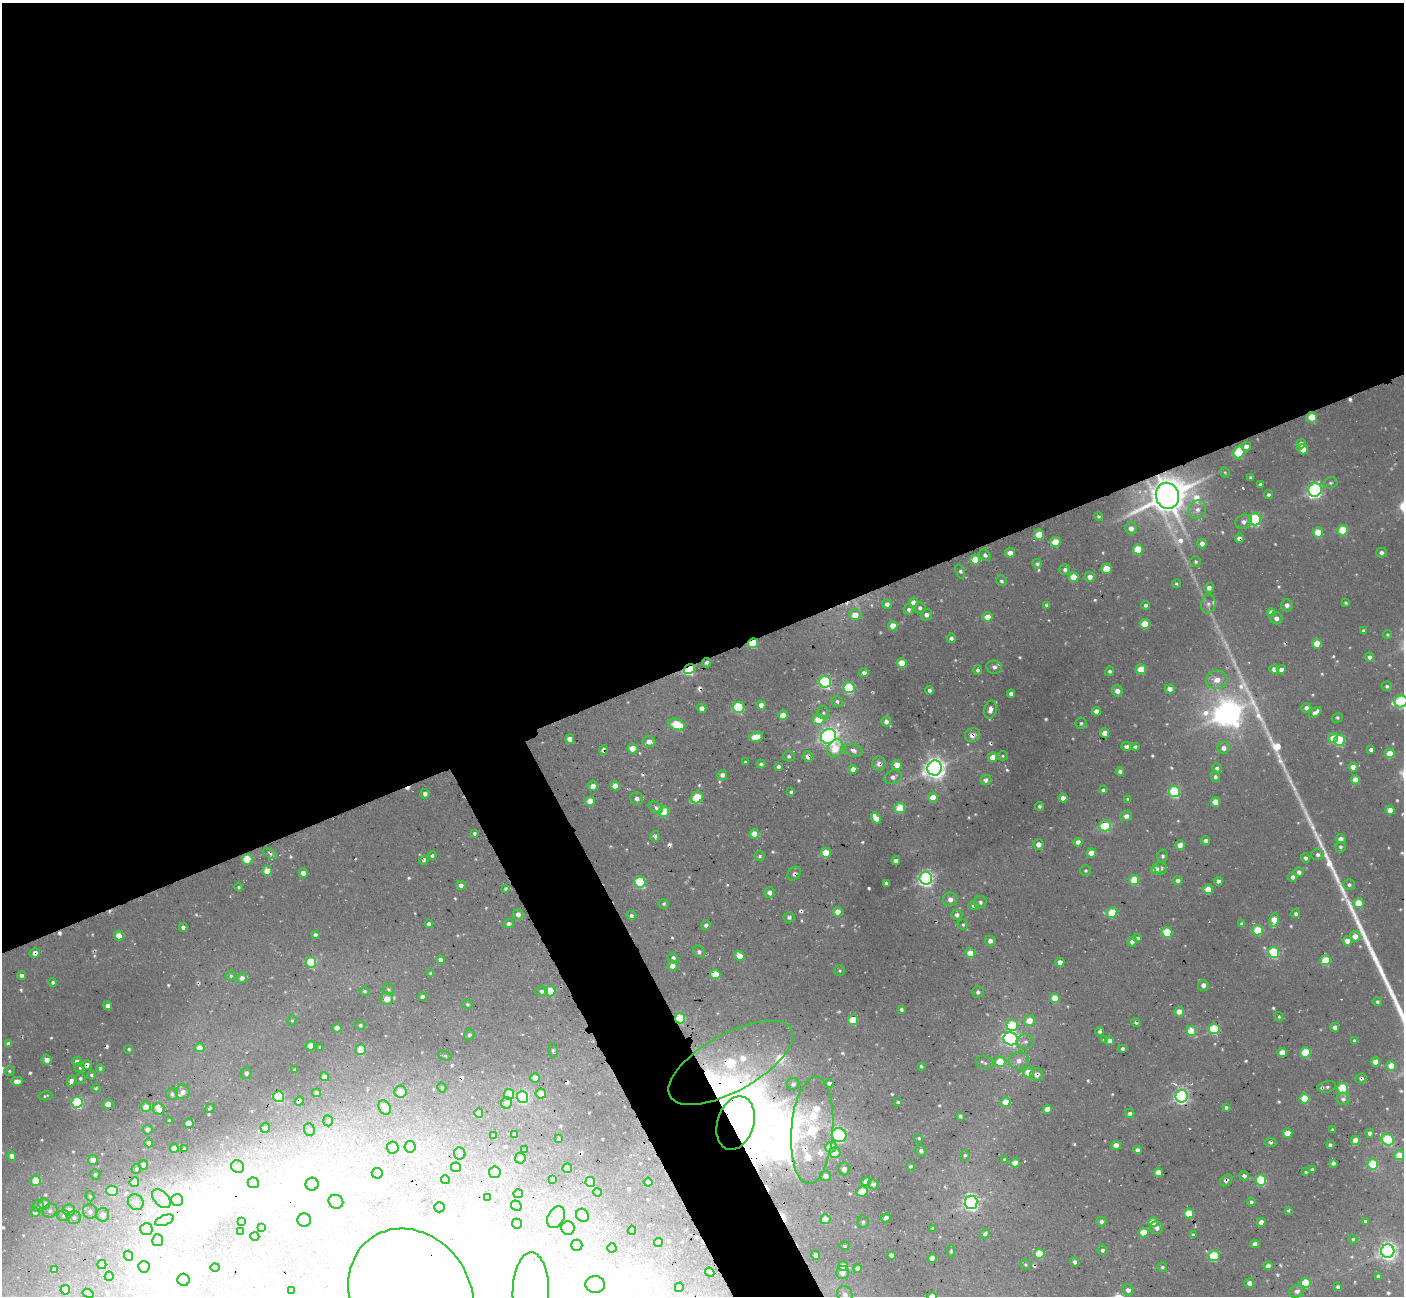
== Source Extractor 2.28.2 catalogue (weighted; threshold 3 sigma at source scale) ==
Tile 2 of 4 x 4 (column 2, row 1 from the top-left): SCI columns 1448-2849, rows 4062-5355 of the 5704 x 5683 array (HDU 1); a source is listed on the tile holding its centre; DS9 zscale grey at full resolution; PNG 1406 x 1298 px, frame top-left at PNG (2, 3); each listed source drawn as its Kron ellipse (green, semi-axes under 4 px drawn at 4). Shown black and unused: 54% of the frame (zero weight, under 3 of 4 exposures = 5% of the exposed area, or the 3 px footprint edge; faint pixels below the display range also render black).
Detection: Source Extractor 2.28.2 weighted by HDU 2 'WHT'; one run over the whole footprint, this tile lists its part. Background 0.0432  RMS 0.0062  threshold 0.028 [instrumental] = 3 sigma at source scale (4.5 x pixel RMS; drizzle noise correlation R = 1.50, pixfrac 1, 0.05/0.05 arcsec/px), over >= 5 px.
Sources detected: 667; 14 too faint to see at this stretch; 31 inside a brighter object's white glare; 13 cosmic-ray / hot-pixel residue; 1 long thin detection or spike segment (spike, bleed or trail) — neither listed nor drawn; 9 inside a brighter listed object's ellipse — not listed separately; of the other 599, all 500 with FLUX_AUTO >= 0.912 (the completeness limit of this list) listed and drawn (99 fainter detections not listed), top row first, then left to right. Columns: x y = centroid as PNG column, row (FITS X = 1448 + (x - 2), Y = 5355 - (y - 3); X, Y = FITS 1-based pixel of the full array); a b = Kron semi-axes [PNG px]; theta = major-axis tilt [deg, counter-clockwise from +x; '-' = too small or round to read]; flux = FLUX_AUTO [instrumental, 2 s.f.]
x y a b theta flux
1312 417 5 5 - 20
1301 444 5 4 - 3.4
1246 446 5 4 - 4.4
1303 449 5 5 - 7.2
1239 452 6 5 - 42
1225 472 5 4 - 0.91
1251 477 4 3 - 1.2
1330 483 7 5 14 1.4
1260 484 3 3 - 1.5
1315 490 7 6 - 180
1268 495 4 4 - 1.8
1167 496 13 11 -76 2000
1197 510 10 8 58 4.6
1099 516 5 4 - 1.3
1255 519 6 5 - 83
1244 522 9 6 22 3
1131 528 6 6 - 4.2
1343 530 5 5 - 31
1318 532 5 5 - 21
1039 535 5 5 - 16
1239 538 4 4 - 4.1
1055 542 5 5 - 13
1202 543 5 5 - 4.5
1138 549 5 5 - 23
1010 553 5 5 - 4.5
1381 553 5 5 - 2.6
985 555 6 5 - 1.8
975 560 5 5 - 15
1196 562 5 5 - 1.3
1037 564 5 4 - 1.7
1106 569 5 5 - 17
1065 570 5 5 - 2.1
960 571 7 4 -70 1.6
1073 577 5 5 - 15
1090 577 5 5 - 5
1001 581 5 5 - 1.3
1176 584 4 4 - 1.1
1209 588 5 4 - 2.5
913 602 4 4 - 6.6
1346 603 3 3 - 1
887 604 5 4 - 3
1208 604 9 7 80 2.6
1046 605 4 4 - 1.2
1146 605 4 4 - 1.7
1287 605 6 6 - 2.9
920 608 5 5 - 1.8
909 609 5 5 - 2.3
1271 612 4 4 - 5.9
855 615 5 5 - 10
926 615 6 5 - 2.6
987 617 5 4 - 9.4
1276 618 6 6 - 3.2
1145 624 5 5 - 19
893 626 5 4 - 9.4
1364 631 4 4 - 2.4
1387 634 4 4 - 1
951 638 4 4 - 2
753 643 5 4 - 31
1317 643 5 4 - 13
1369 657 5 4 - 2.4
706 663 5 4 - 2
902 663 5 4 - 16
994 667 8 6 -10 2.6
689 669 6 4 37 79
1141 669 5 5 - 14
1274 669 5 4 - 4.7
978 670 5 4 - 1.5
1281 670 4 4 - 3.8
1110 671 5 4 - 1.4
864 673 5 4 - 2.4
1217 680 10 9 - 7.6
825 682 6 6 - 110
1387 686 5 4 - 1.3
849 688 5 5 - 60
1170 689 5 4 - 4.3
930 690 4 4 - 2.2
1117 691 6 5 - 3.9
1011 694 4 4 - 2.8
837 701 5 5 - 1.9
1401 701 7 6 - 90
761 705 4 4 - 5.5
739 707 6 5 - 63
702 708 5 4 - 3.8
1306 708 5 4 - 2.4
990 709 9 6 77 4.5
1096 711 4 4 - 4.3
1315 712 7 4 39 4.8
823 713 6 6 - 1.5
783 715 5 4 - 9.1
1337 718 5 4 - 1.2
819 719 6 5 - 18
886 721 5 5 - 3.5
1081 723 6 5 - 1.4
677 724 9 5 -21 26
1104 733 4 4 - 8
972 735 7 7 - 4.5
828 736 8 7 - 250
756 737 7 5 12 11
1333 738 5 4 - 11
570 739 5 4 - 5.9
1339 740 5 5 - 60
649 742 6 5 - 5.4
1126 747 5 4 - 2.2
1135 747 4 3 - 1.3
633 748 5 5 - 11
835 748 9 7 57 16
1224 748 6 6 - 3.3
603 750 5 4 - 3
853 750 9 6 -21 3.2
1371 750 4 4 - 2
1390 753 5 5 - 15
789 756 5 5 - 1.5
1003 756 5 4 - 1.1
808 757 5 5 - 3.4
993 757 5 4 - 10
745 762 3 3 - 1
761 764 4 4 - 1.8
879 764 7 7 - 3.5
897 765 5 5 - 8.9
778 767 4 4 - 2.3
1353 767 4 4 - 7.4
935 768 7 7 - 580
1217 768 5 5 - 2
853 769 4 4 - 6.4
1120 771 4 4 - 2.1
722 775 5 5 - 2.7
893 777 9 6 23 3.2
1215 777 5 4 - 2
986 780 6 5 - 2.6
1355 780 4 4 - 9.2
593 786 5 5 - 5.2
615 786 4 4 - 6.5
1103 790 4 4 - 1.8
1174 791 5 5 - 77
791 792 3 3 - 1.2
425 794 4 4 - 2.4
697 797 7 5 35 28
933 797 5 5 - 10
1063 798 4 4 - 5.6
637 799 7 6 - 2.9
1128 799 4 3 - 0.94
590 801 5 5 - 15
1215 802 5 4 - 13
1040 806 4 3 - 1.6
656 808 7 5 -36 2
900 808 5 5 - 23
1390 810 4 4 - 7.2
664 812 5 5 - 29
1126 816 6 5 - 3.4
876 818 6 4 -56 7.1
1105 826 6 5 - 34
474 834 4 3 - 1.4
754 834 4 4 - 12
655 836 5 5 - 1.9
1341 839 5 5 - 4.3
1205 841 4 4 - 2.4
1078 842 4 4 - 4.3
1039 844 5 5 - 4.5
1180 845 5 4 - 12
1340 847 5 5 - 1.6
826 853 5 5 - 19
1091 853 4 4 - 11
270 854 8 4 -26 1.5
1318 854 6 5 - 2.1
432 856 4 4 - 1.6
760 856 5 5 - 1.4
1163 856 6 5 - 1.6
1305 858 5 4 - 1.8
247 859 5 5 - 27
424 860 5 4 - 1.5
896 861 4 4 - 5.7
1161 868 6 6 - 3.2
1156 869 5 5 - 9.6
1085 870 5 5 - 1.4
267 871 5 5 - 10
1299 872 5 4 - 3
303 873 5 4 - 3.9
794 874 8 6 48 2
1293 877 4 4 - 2.7
926 878 6 6 - 260
1134 880 5 5 - 24
1178 880 5 4 - 2.4
1218 881 4 4 - 2.7
640 882 5 5 - 54
886 883 3 3 - 1.2
461 885 4 4 - 3.5
1349 885 6 5 - 1.7
239 887 4 4 - 0.99
505 888 4 4 - 1.3
1208 889 5 4 - 16
769 892 5 5 - 3.4
950 899 7 7 - 3.7
980 902 6 6 - 1.8
1359 903 5 5 - 18
664 904 5 4 - 1.3
974 906 5 4 - 2.1
838 912 5 4 - 9.9
1112 913 5 5 - 27
1296 914 4 4 - 2.2
518 915 5 5 - 3.7
957 915 5 5 - 2.4
631 916 5 4 - 1.7
789 917 5 5 - 1.9
1274 920 7 4 82 13
429 924 4 4 - 3
509 924 5 4 - 3.3
1242 924 4 4 - 2
706 925 5 4 - 1.6
963 925 5 5 - 1.3
183 927 4 4 - 2.3
1258 930 5 5 - 27
1167 932 5 5 - 38
315 935 4 4 - 2.3
119 936 5 5 - 11
1355 936 5 5 - 6.1
1138 938 4 4 - 1.5
990 941 5 5 - 3.1
1347 941 5 4 - 8.5
1132 942 5 4 - 3
699 952 6 5 - 2.1
1274 952 5 5 - 64
35 953 5 4 - 3.4
970 953 5 5 - 14
739 956 5 4 - 8.9
673 958 5 4 - 1.8
440 960 4 4 - 4
1326 960 5 5 - 27
311 962 5 5 - 48
1060 962 4 4 - 4.6
672 966 5 5 - 5
840 970 5 5 - 1.1
431 973 3 3 - 1.2
715 974 5 5 - 14
21 975 4 4 - 1.8
231 976 5 5 - 1.1
242 978 5 5 - 3.5
53 982 4 4 - 1.3
1203 985 5 5 - 2.7
388 989 6 5 - 1.2
365 991 5 4 - 1.1
542 991 6 5 - 1.8
550 991 5 5 - 34
978 992 6 5 - 1.6
422 997 4 4 - 3
1055 998 5 5 - 16
387 999 6 6 - 7.2
1377 1002 4 4 - 1.2
467 1004 5 4 - 1.1
108 1006 4 4 - 4.4
901 1009 4 3 - 1.7
1179 1012 5 4 - 9
1279 1017 5 3 - 1.2
680 1018 5 5 - 38
292 1020 5 4 - 0.99
853 1020 5 5 - 24
1029 1020 5 5 - 10
1136 1023 5 4 - 1.5
360 1025 5 5 - 1.4
1012 1025 6 5 - 42
1335 1027 4 4 - 3.8
337 1028 4 4 - 8.4
1214 1029 5 5 - 47
1099 1031 4 4 - 1.5
1191 1031 5 5 - 24
469 1035 6 5 - 1.6
1011 1039 7 6 - 170
1104 1040 4 4 - 1.5
1109 1041 4 4 - 5
1354 1041 4 4 - 1.2
1025 1042 8 7 - 3.2
8 1044 4 4 - 2.6
310 1046 5 4 - 6.8
320 1047 4 3 - 0.95
200 1048 5 4 - 9.2
129 1049 3 3 - 1
1123 1049 4 3 - 1.7
361 1050 5 5 - 24
553 1051 7 4 -81 1.2
1282 1052 5 4 - 12
1306 1052 5 5 - 26
445 1056 7 4 -21 1
47 1060 5 5 - 5.3
1019 1061 10 8 20 5.5
77 1062 5 4 - 4.3
1000 1062 5 5 - 28
1375 1062 5 4 - 7
731 1063 69 28 29 140
985 1063 9 6 -16 2.1
87 1065 5 5 - 3
921 1066 4 3 - 1.1
1391 1066 5 4 - 13
80 1068 5 5 - 1.4
100 1068 4 4 - 1.1
295 1070 4 3 - 1.4
9 1071 5 4 - 1.1
1028 1072 5 5 - 10
246 1073 6 5 - 2
91 1075 4 3 - 1.3
1037 1075 6 6 - 4.3
324 1077 4 4 - 5.8
80 1078 5 5 - 1.5
535 1078 4 4 - 8.3
1361 1078 6 5 - 1.7
17 1081 6 4 1 4.6
71 1081 5 4 - 3.3
829 1083 4 4 - 3
793 1084 6 6 - 2.5
442 1087 5 4 - 0.98
1327 1087 9 5 11 1.9
96 1088 4 4 - 1
1343 1088 5 5 - 42
183 1092 7 7 - 4.2
400 1092 6 6 - 9.5
317 1093 4 4 - 2.7
172 1094 6 6 - 2.2
509 1094 5 5 - 24
541 1094 5 5 - 9.7
45 1096 7 3 11 1.1
1182 1096 6 6 - 180
279 1097 5 5 - 60
522 1097 6 5 - 96
1305 1098 5 5 - 24
1343 1099 6 6 - 2.3
299 1101 4 4 - 4
77 1102 5 5 - 99
898 1102 3 3 - 1.1
1006 1102 5 4 - 14
506 1103 6 5 - 8.1
108 1104 5 5 - 7.6
146 1107 5 5 - 8.2
1226 1107 4 3 - 1.3
210 1108 5 4 - 1.5
385 1108 7 5 -58 7.8
159 1109 6 5 - 5.9
1047 1109 4 4 - 6.7
479 1113 4 4 - 7.1
1130 1113 5 4 - 2.2
960 1116 4 4 - 1.5
169 1121 4 3 - 1.4
328 1121 5 4 - 0.92
189 1123 4 4 - 15
736 1123 27 18 73 3400
265 1128 5 4 - 2.6
309 1129 6 5 - 1.4
1332 1129 3 3 - 0.91
147 1130 5 5 - 2.8
812 1130 54 21 86 100
1287 1133 5 5 - 12
1370 1133 4 4 - 2.2
515 1134 4 3 - 1.3
493 1135 3 3 - 1.1
839 1135 7 7 - 80
559 1138 3 3 - 0.98
919 1138 4 3 - 1
1355 1140 4 4 - 11
1388 1140 6 5 - 62
149 1143 4 4 - 2.6
1270 1143 6 3 -5 1.6
1116 1145 5 4 - 5.3
1330 1145 4 3 - 1.7
410 1147 6 5 - 59
831 1147 5 5 - 21
174 1148 4 4 - 7.7
393 1148 6 6 - 1.7
184 1149 3 3 - 1.1
525 1150 4 3 - 1.4
1138 1150 4 4 - 3
921 1151 5 5 - 2.1
835 1152 5 5 - 12
460 1153 6 5 - 1.4
965 1155 5 5 - 1.2
1399 1155 5 5 - 12
12 1156 5 4 - 5.3
520 1158 5 5 - 4.6
1004 1159 4 4 - 1.3
93 1160 5 5 - 6.1
1015 1163 4 4 - 9.1
1333 1163 4 3 - 1.6
1373 1164 5 5 - 37
144 1165 4 4 - 5.6
911 1166 4 4 - 1.2
238 1167 7 6 - 1.5
456 1167 5 5 - 6.2
567 1168 5 4 - 23
136 1169 5 4 - 1.4
844 1169 6 5 - 4.1
1312 1170 4 4 - 2.4
495 1172 6 5 - 120
1158 1172 4 4 - 9.3
1306 1172 4 3 - 1.1
377 1173 5 5 - 34
95 1174 5 5 - 1.1
825 1176 5 5 - 3.2
1244 1176 5 4 - 2.3
445 1179 4 4 - 6.1
553 1179 4 4 - 2.6
1226 1180 7 5 40 2
1261 1180 5 5 - 50
36 1181 5 5 - 26
866 1181 5 4 - 6.4
134 1182 5 5 - 10
590 1182 5 5 - 29
648 1182 4 4 - 8.6
253 1183 5 5 - 3.4
312 1184 6 6 - 2.6
873 1184 5 5 - 2.8
112 1191 6 5 - 27
862 1191 6 5 - 18
598 1192 4 3 - 1.1
518 1194 4 4 - 3.1
90 1196 5 4 - 1
487 1197 4 4 - 2.9
161 1199 11 7 -46 4.1
177 1200 6 6 - 2
136 1202 8 7 - 4.5
336 1202 7 6 - 2.3
971 1202 7 6 - 230
1251 1202 4 4 - 1.6
44 1204 6 5 - 4.9
38 1206 6 5 - 1.8
516 1206 5 5 - 17
439 1207 5 5 - 64
69 1210 6 5 - 6.2
50 1211 7 6 - 2.5
90 1211 7 7 - 2.6
1288 1211 4 3 - 1
35 1212 4 4 - 4.9
1189 1213 5 5 - 23
103 1215 6 6 - 3.2
582 1215 7 6 - 1.6
63 1216 7 5 0 1.4
556 1217 11 8 62 4.1
74 1218 7 6 - 2.2
886 1218 5 4 - 3.8
825 1219 5 5 - 15
164 1220 10 5 22 2.2
304 1220 7 6 - 300
241 1221 3 3 - 1.1
1365 1221 4 3 - 0.99
863 1222 6 5 - 1.7
1101 1222 5 5 - 2
1153 1222 5 5 - 13
1261 1222 4 4 - 5.3
517 1224 5 5 - 55
262 1228 4 3 - 1.4
568 1228 7 6 - 9.1
933 1228 4 4 - 1.3
1157 1228 6 6 - 2.7
146 1229 6 6 - 7.5
241 1231 4 3 - 1.1
632 1231 4 4 - 3.9
1144 1232 5 5 - 17
985 1234 5 4 - 2.1
1193 1235 4 4 - 1.4
255 1236 4 4 - 7.9
1353 1239 4 4 - 1.1
158 1240 6 5 - 1.3
658 1243 4 4 - 11
1255 1244 4 4 - 3.3
577 1245 5 5 - 26
844 1246 5 3 - 1.3
612 1248 4 4 - 6.9
1102 1250 5 5 - 1.7
951 1251 6 4 89 1
1388 1251 6 6 - 360
1039 1254 5 5 - 25
816 1255 4 4 - 4.6
891 1255 4 4 - 2.9
129 1256 5 4 - 1.8
1214 1256 5 5 - 39
932 1258 4 4 - 8
1075 1262 4 4 - 2.1
102 1265 4 4 - 9.1
1025 1265 5 5 - 1
843 1266 5 5 - 10
1268 1266 4 4 - 4.1
144 1267 6 5 - 68
1162 1267 5 4 - 1.2
215 1268 4 4 - 6.2
857 1268 4 4 - 2.8
54 1270 4 4 - 2.7
710 1272 5 4 - 4.3
842 1273 6 6 - 4.8
109 1276 4 4 - 6.1
1378 1276 4 4 - 1.7
184 1280 6 6 - 170
1249 1283 5 5 - 3.1
1306 1283 5 5 - 27
595 1285 10 8 -2 200
679 1287 5 4 - 4.4
1338 1287 4 4 - 2.4
65 1290 5 4 - 10
291 1290 3 3 - 0.91
1128 1290 6 5 - 2.9
1297 1291 8 6 27 2.5
531 1292 40 18 89 27
88 1293 6 4 -22 6
845 1294 8 7 - 2.9
411 1295 70 59 -56 410
932 1296 4 4 - 8.6
Overlapping masked pixels (flux is a lower limit): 23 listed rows (the first 20) at x y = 1312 417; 1167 496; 1239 538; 753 643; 706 663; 689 669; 972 735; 603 750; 808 757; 879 764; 35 953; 680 1018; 853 1020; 200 1048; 731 1063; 87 1065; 1037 1075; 1361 1078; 522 1097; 299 1101
Isophote crosses this tile's border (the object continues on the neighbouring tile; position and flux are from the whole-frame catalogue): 5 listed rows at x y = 1401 701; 595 1285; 845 1294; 411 1295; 932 1296
Unlisted compact peaks at least as high as the median listed source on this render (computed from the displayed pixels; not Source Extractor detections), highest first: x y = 1329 864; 1381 971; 1278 745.